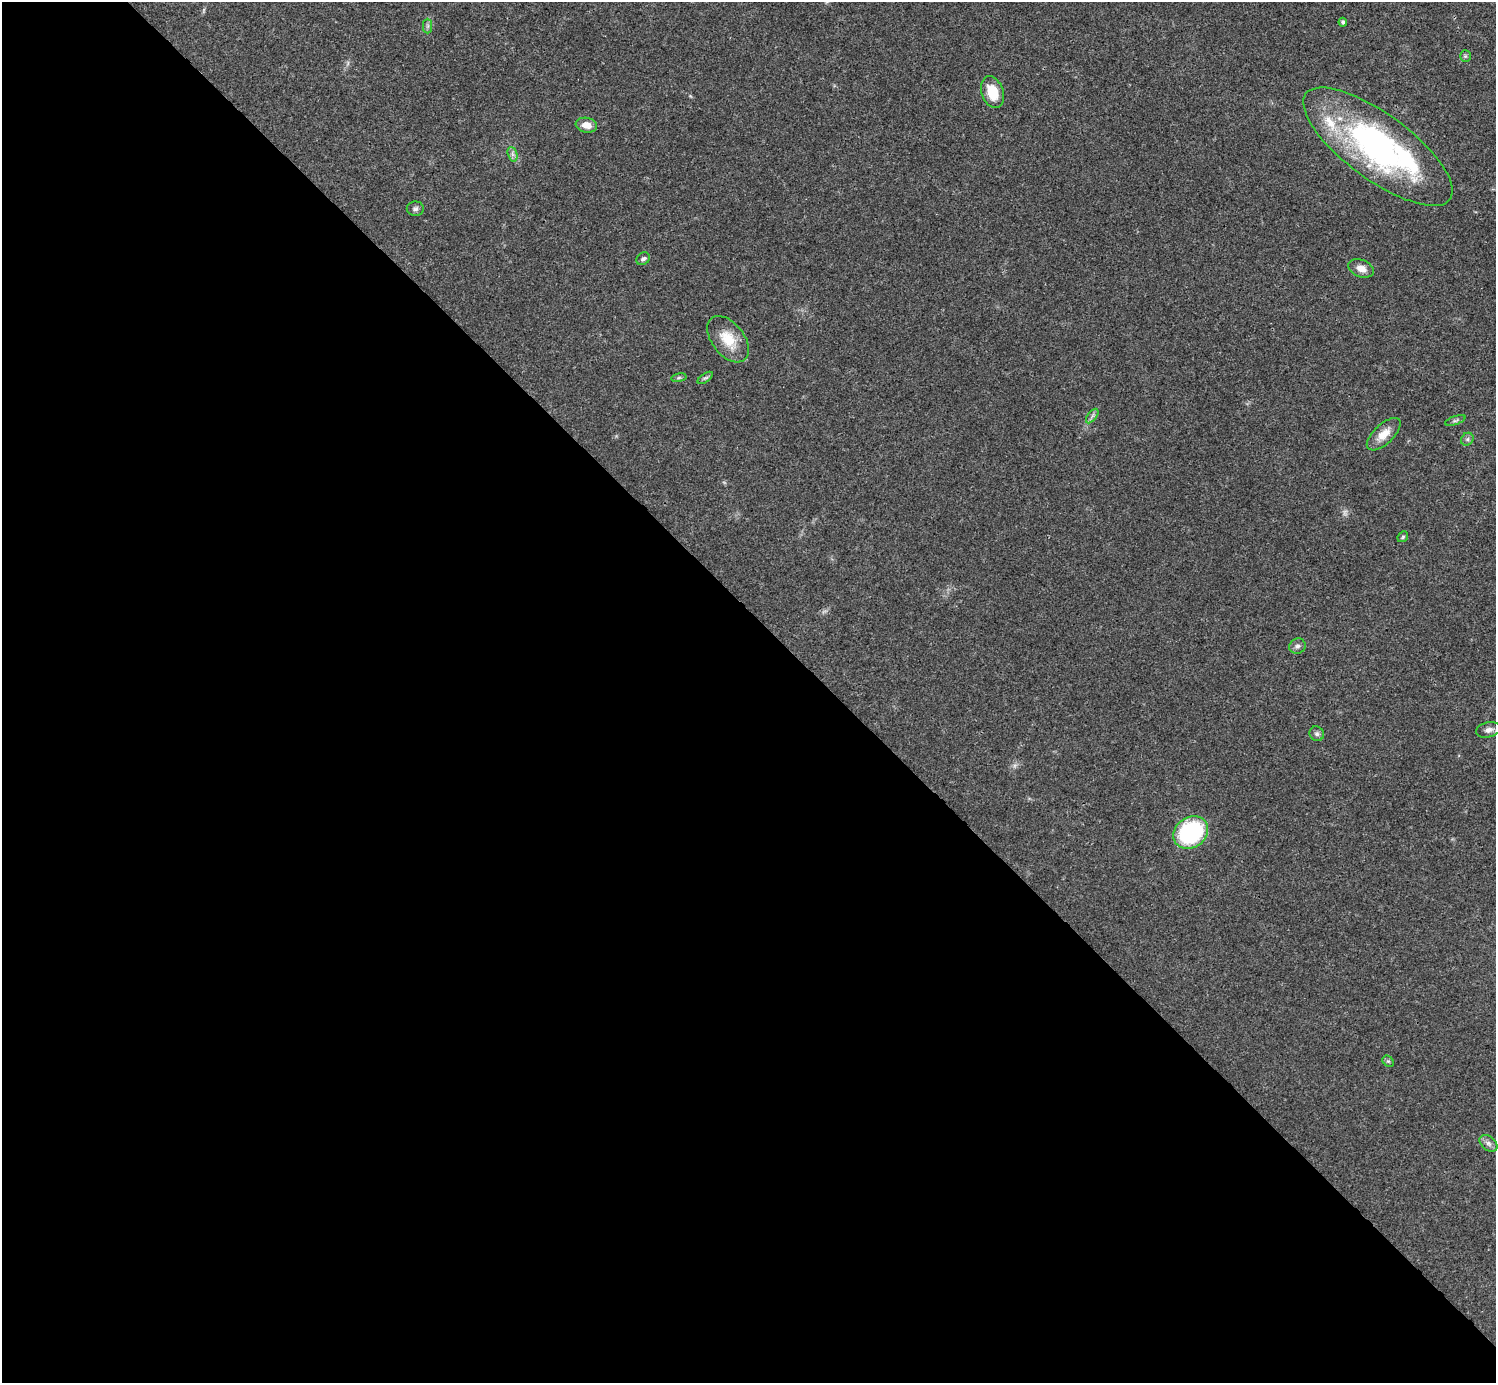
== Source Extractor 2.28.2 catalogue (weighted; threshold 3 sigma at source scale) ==
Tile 9 of 4 x 4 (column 1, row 3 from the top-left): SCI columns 1-1494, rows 1539-2919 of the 5981 x 5981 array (HDU 1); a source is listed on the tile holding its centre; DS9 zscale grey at full resolution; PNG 1498 x 1385 px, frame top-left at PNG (2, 2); each listed source drawn as its Kron ellipse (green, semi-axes under 4 px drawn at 4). Shown black and unused: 55% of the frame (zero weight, under 3 of 4 exposures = <1% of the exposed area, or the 3 px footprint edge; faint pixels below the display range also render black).
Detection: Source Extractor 2.28.2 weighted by HDU 2 'WHT'; one run over the whole footprint, this tile lists its part. Background 0.021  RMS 0.0022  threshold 0.00995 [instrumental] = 3 sigma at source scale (4.5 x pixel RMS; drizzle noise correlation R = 1.50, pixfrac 1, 0.05/0.05 arcsec/px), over >= 5 px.
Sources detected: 30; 1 too faint to see at this stretch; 3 inside a brighter object's white glare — neither listed nor drawn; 2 inside a brighter listed object's ellipse — not listed separately; the other 24 listed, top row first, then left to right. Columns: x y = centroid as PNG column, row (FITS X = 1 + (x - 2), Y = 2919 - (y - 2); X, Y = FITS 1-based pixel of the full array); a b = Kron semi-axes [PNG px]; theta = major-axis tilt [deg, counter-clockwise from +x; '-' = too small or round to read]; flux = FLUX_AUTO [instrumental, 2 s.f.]
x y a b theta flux
1343 22 4 4 - 0.52
428 26 7 4 89 0.47
1465 56 6 5 - 0.37
992 92 16 10 -70 5.3
586 125 11 7 -10 2.1
1378 147 89 32 -36 56
512 154 7 4 -71 0.62
415 209 8 7 - 0.66
643 259 7 5 40 0.61
1361 268 13 8 -22 1.8
728 339 27 16 -51 5.8
679 378 8 4 9 0.35
705 378 9 4 34 0.45
1092 416 8 4 53 0.58
1455 420 11 4 19 0.45
1384 434 21 10 43 3.1
1467 439 7 6 - 0.52
1403 537 6 4 47 0.34
1297 646 8 7 - 0.74
1488 730 13 7 12 1.3
1317 734 8 7 - 0.65
1191 832 18 15 36 24
1388 1061 6 5 - 0.37
1488 1143 10 7 -40 0.92
Isophote crosses this tile's border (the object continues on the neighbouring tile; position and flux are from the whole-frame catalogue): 1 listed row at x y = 1488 730